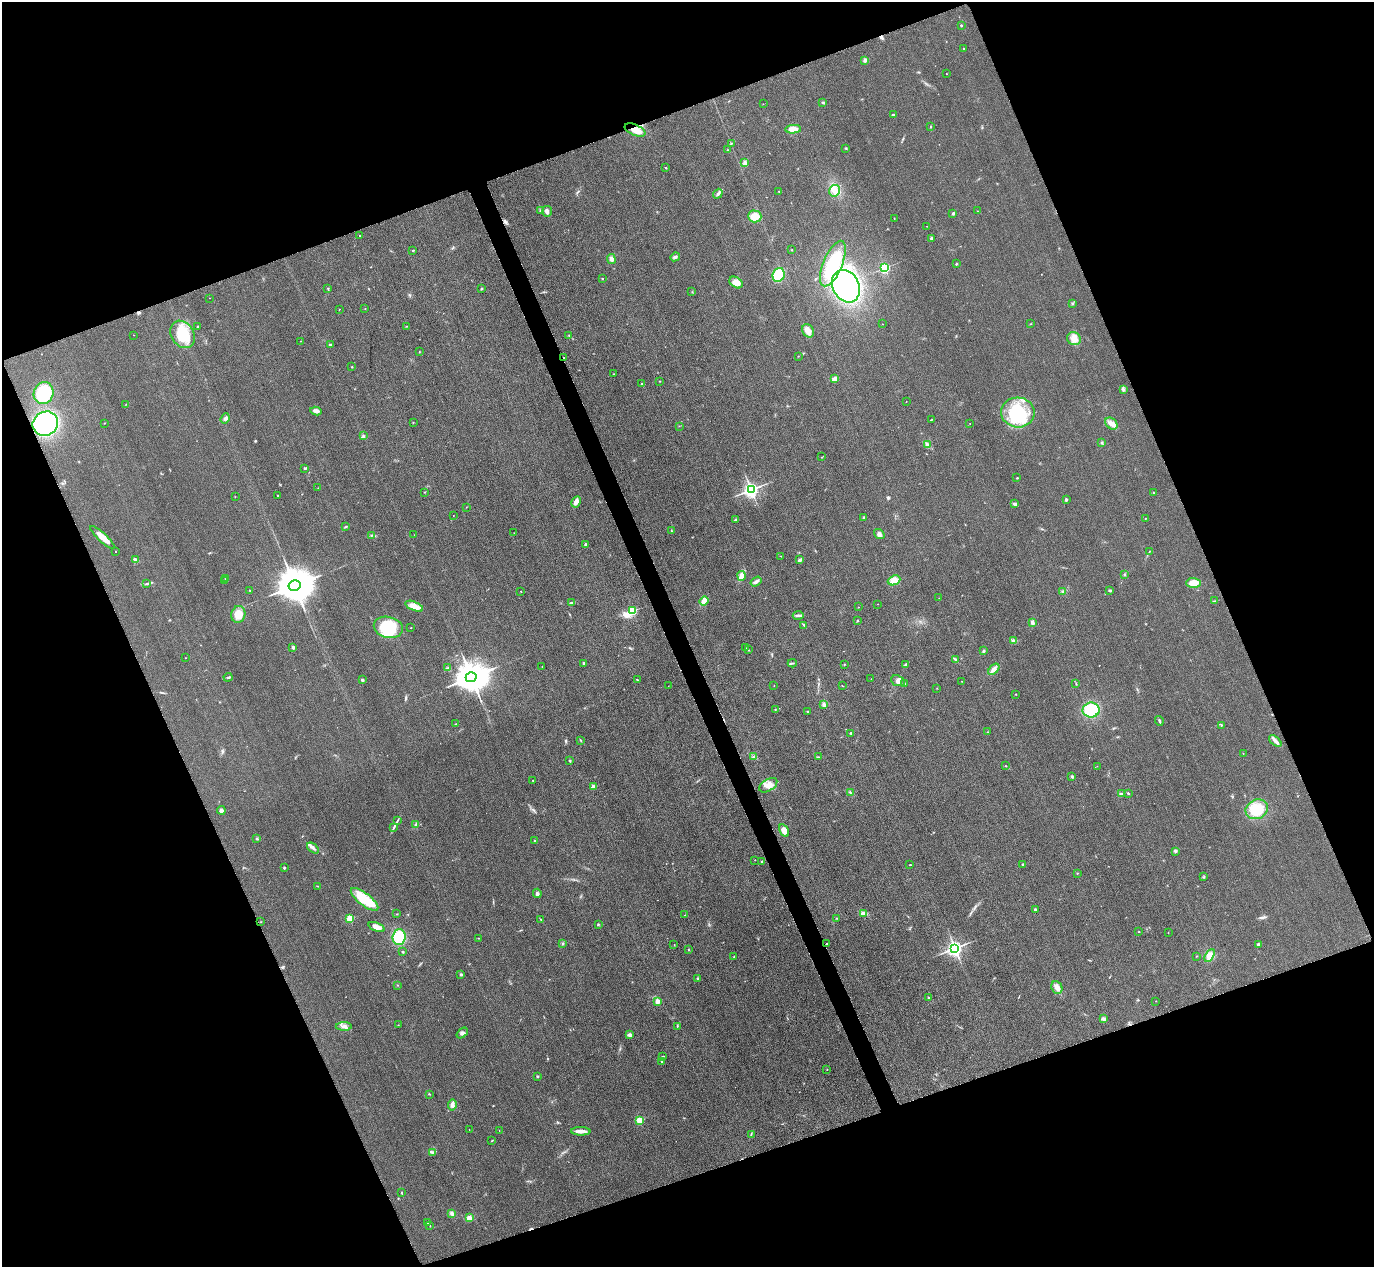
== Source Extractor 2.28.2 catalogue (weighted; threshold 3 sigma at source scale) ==
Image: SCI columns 31-5515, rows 303-5361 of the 5546 x 5533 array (HDU 1 of 3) = the unmasked area's bounding box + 8 px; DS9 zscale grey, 4 x 4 block average (1 PNG px = mean of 4 x 4 image px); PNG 1376 x 1269 px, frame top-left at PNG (2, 2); each listed source drawn as its Kron ellipse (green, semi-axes under 4 px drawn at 4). Shown black and unused: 42% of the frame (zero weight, under 3 of 4 exposures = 3% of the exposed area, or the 3 px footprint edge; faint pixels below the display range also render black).
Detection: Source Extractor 2.28.2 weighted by HDU 2 'WHT'. Background 0.133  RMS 0.019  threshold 0.0847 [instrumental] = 3 sigma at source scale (4.5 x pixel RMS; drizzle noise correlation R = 1.50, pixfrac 1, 0.05/0.05 arcsec/px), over >= 5 px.
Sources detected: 279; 1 too faint to see at this stretch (4 x 4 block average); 1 inside a brighter object's white glare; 2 cosmic-ray / hot-pixel residue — neither listed nor drawn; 3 coinciding with a brighter row at this scale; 6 inside a brighter listed object's ellipse — not listed separately; the other 266 listed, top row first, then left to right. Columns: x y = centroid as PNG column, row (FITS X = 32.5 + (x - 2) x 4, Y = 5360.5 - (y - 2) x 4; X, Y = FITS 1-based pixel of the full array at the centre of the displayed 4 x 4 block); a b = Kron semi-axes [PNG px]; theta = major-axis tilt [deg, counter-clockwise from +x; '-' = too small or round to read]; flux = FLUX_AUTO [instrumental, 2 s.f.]
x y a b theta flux
961 25 2 2 - 9
964 49 2 2 - 9.6
865 60 4 3 - 25
946 74 2 2 - 6.3
823 102 3 2 - 11
763 104 2 2 - 2.3
893 115 3 2 - 9.4
931 126 2 2 - 3.8
793 129 8 4 4 110
635 130 11 5 -24 110
731 144 2 2 - 5.6
846 148 2 2 - 7.2
727 150 2 2 - 6.4
745 163 3 2 - 13
666 168 3 2 - 4.5
779 191 2 2 - 11
835 191 6 5 - 67
718 194 5 3 - 23
540 211 3 2 - 14
547 211 5 5 - 36
977 211 2 2 - 3.2
953 214 3 2 - 9.5
755 216 7 6 - 150
894 218 2 2 - 3.6
927 226 2 2 - 3.2
359 236 2 2 - 6.5
931 238 2 2 - 63
413 250 2 2 - 19
792 250 2 2 - 3.7
675 257 5 2 - 18
611 259 5 3 - 36
833 264 24 9 67 520
956 264 2 2 - 7.7
885 268 2 2 - 1400
779 275 7 5 66 380
603 279 2 2 - 5
736 282 7 5 -35 100
846 286 17 13 -61 1600
328 288 2 2 - 9.8
481 289 2 2 - 9.6
692 292 2 2 - 3.5
209 298 2 2 - 2.8
1073 304 2 2 - 5.9
339 309 2 2 - 6.4
365 309 2 2 - 2.5
882 324 2 2 - 3.4
1031 324 2 2 - 4.4
406 326 2 2 - 3.9
197 327 2 2 - 6.1
808 331 7 5 -60 63
183 334 14 11 -57 400
133 335 2 2 - 2.1
569 335 2 2 - 5.8
1074 339 7 6 - 76
301 341 2 2 - 2.6
330 345 3 2 - 6.3
419 352 2 2 - 5.6
798 356 2 2 - 3.6
563 358 2 2 - 9.1
352 367 2 2 - 6.7
613 374 2 2 - 3.2
835 379 3 2 - 88
660 381 2 2 - 5
642 384 3 2 - 8.5
1123 389 4 2 - 15
44 393 11 10 - 410
906 402 2 2 - 3.1
126 404 2 2 - 2.8
316 411 6 3 -9 47
1018 412 17 15 -4 620
225 419 5 3 - 28
931 420 3 2 - 4.4
413 422 2 2 - 4.1
104 423 2 2 - 3.6
1111 423 7 5 -41 58
45 424 13 11 30 1600
970 424 2 2 - 2.4
679 426 2 2 - 2.7
363 436 3 2 - 10
1102 443 2 2 - 9
927 444 3 2 - 13
822 457 2 2 - 4.1
305 468 3 2 - 7.9
1017 478 2 2 - 10
318 488 2 2 - 1.9
751 490 2 2 - 4600
424 492 2 2 - 5.2
1154 493 3 2 - 4.1
277 495 2 2 - 6.4
235 497 2 2 - 2.8
1066 500 3 2 - 10
576 502 6 3 62 60
1015 504 3 3 - 27
466 507 2 2 - 3.3
453 516 2 2 - 2.4
863 517 2 2 - 5.7
1145 518 2 2 - 3.8
735 519 3 2 - 13
346 527 3 2 - 6.2
671 531 2 2 - 5.7
514 533 2 2 - 2.7
879 534 6 4 -37 35
372 535 2 2 - 3.9
414 535 2 2 - 1.7
103 537 16 4 -42 120
585 544 2 2 - 48
1149 551 2 2 - 5.5
115 552 2 2 - 5.2
781 556 2 2 - 3.9
136 560 4 3 - 38
800 560 4 2 - 28
1124 574 2 2 - 9.4
741 576 5 4 - 59
226 579 2 2 - 3.9
224 580 2 2 - 7.7
894 580 6 5 - 85
756 581 6 3 34 33
1194 583 7 5 -2 120
147 584 4 2 - 14
295 585 6 5 - 41000
1110 590 3 2 - 14
250 591 2 2 - 5
521 591 2 2 - 5.1
1063 592 3 2 - 13
939 598 2 2 - 2.6
704 601 5 3 - 76
1215 601 3 2 - 8.1
571 602 3 3 - 14
877 604 2 2 - 2.9
414 606 9 4 -22 98
858 607 2 2 - 3.6
632 611 2 2 - 710
238 614 8 7 - 170
798 615 5 2 - 20
858 621 2 2 - 9.6
1033 623 4 3 - 28
804 625 4 2 - 8.8
388 627 15 10 -14 440
411 628 2 2 - 15
1013 640 3 2 - 12
293 648 2 2 - 74
746 648 2 2 - 2.7
749 650 2 2 - 3.8
983 651 2 2 - 43
185 658 2 2 - 3.3
955 659 3 2 - 14
584 663 2 2 - 14
792 663 4 2 - 15
845 664 2 2 - 4.9
906 664 4 2 - 13
542 667 2 2 - 4.2
448 668 2 2 - 3.8
994 669 7 3 46 49
228 677 4 2 - 13
471 677 5 5 - 27000
871 679 2 2 - 2.9
362 680 2 2 - 70
638 680 2 2 - 4.4
898 681 7 5 -24 48
962 681 2 2 - 2.7
904 684 3 2 - 9.2
1076 684 2 2 - 4.5
668 686 2 2 - 1.7
774 686 2 2 - 9
842 686 2 2 - 4.3
937 688 2 2 - 3.5
1015 694 2 2 - 3.8
824 704 3 3 - 24
775 709 2 2 - 4.6
1091 710 8 7 - 480
808 711 2 2 - 3.4
1159 721 5 2 - 17
456 724 3 2 - 8.3
1221 725 2 2 - 5.4
988 732 2 2 - 2.5
850 733 2 2 - 12
581 741 4 2 - 8.9
1275 741 7 3 -41 40
1243 753 2 2 - 2.9
753 756 2 2 - 4.3
818 757 2 2 - 5.9
570 761 2 2 - 41
1005 766 2 2 - 4.4
1097 766 2 2 - 2.1
1072 777 2 2 - 17
533 780 2 2 - 8.7
768 785 10 6 31 84
593 787 2 2 - 190
850 792 2 2 - 8.2
1128 793 2 2 - 12
1121 794 3 2 - 11
1257 809 11 9 29 330
221 810 4 3 - 38
397 821 3 2 - 7.6
416 825 4 2 - 15
394 827 2 2 - 7.3
784 830 7 4 -59 61
257 839 3 2 - 9.5
534 840 2 2 - 5.6
313 848 7 3 -39 33
1176 851 3 3 - 16
755 860 2 2 - 7.8
761 861 2 2 - 5.9
1023 864 3 2 - 11
910 865 2 2 - 6.7
284 868 2 2 - 12
1077 873 2 2 - 5.4
1204 877 2 2 - 3.8
318 886 2 2 - 3.2
537 893 5 3 - 27
365 899 17 6 -39 370
1035 910 2 2 - 62
863 913 4 3 - 35
397 914 2 2 - 4.5
685 915 2 2 - 2.4
350 918 2 2 - 610
837 918 2 2 - 4.4
541 919 2 2 - 6.1
261 922 2 2 - 4.2
598 924 2 2 - 4.6
377 927 8 4 -22 62
1139 932 2 2 - 14
1168 933 2 2 - 3.3
399 937 8 6 86 370
478 938 2 2 - 3.2
563 943 2 2 - 9.6
826 944 2 2 - 5.3
674 945 2 2 - 4.1
1258 945 3 2 - 22
955 948 2 2 - 4700
689 950 2 2 - 6.3
403 952 2 2 - 11
1197 956 2 2 - 4.3
1210 956 7 3 58 50
734 957 3 2 - 5.3
461 975 3 2 - 14
698 979 3 2 - 8.8
398 985 2 2 - 3.2
1057 987 6 5 - 53
929 997 2 2 - 6.2
658 1001 2 2 - 180
1156 1001 2 2 - 2.8
1104 1019 4 2 - 38
398 1025 2 2 - 3.4
344 1026 8 4 -1 42
677 1026 4 2 - 9.1
462 1033 6 3 41 30
630 1035 3 3 - 18
663 1056 3 2 - 7.1
661 1061 2 2 - 7.4
827 1070 2 2 - 3.7
538 1076 3 2 - 9.4
429 1094 2 2 - 5.9
452 1105 5 3 - 45
639 1120 2 2 - 560
469 1130 2 2 - 2.6
499 1131 2 2 - 2.3
581 1131 10 3 -2 78
751 1134 3 2 - 9.5
492 1141 3 2 - 7.1
432 1152 3 3 - 16
402 1193 2 2 - 23
452 1213 4 2 - 32
469 1218 4 3 - 53
428 1222 2 2 - 39
430 1226 2 2 - 5
Overlapping masked pixels (flux is a lower limit): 2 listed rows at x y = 635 130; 563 358
Diffuse or blended objects may show on this block-average render without a row.